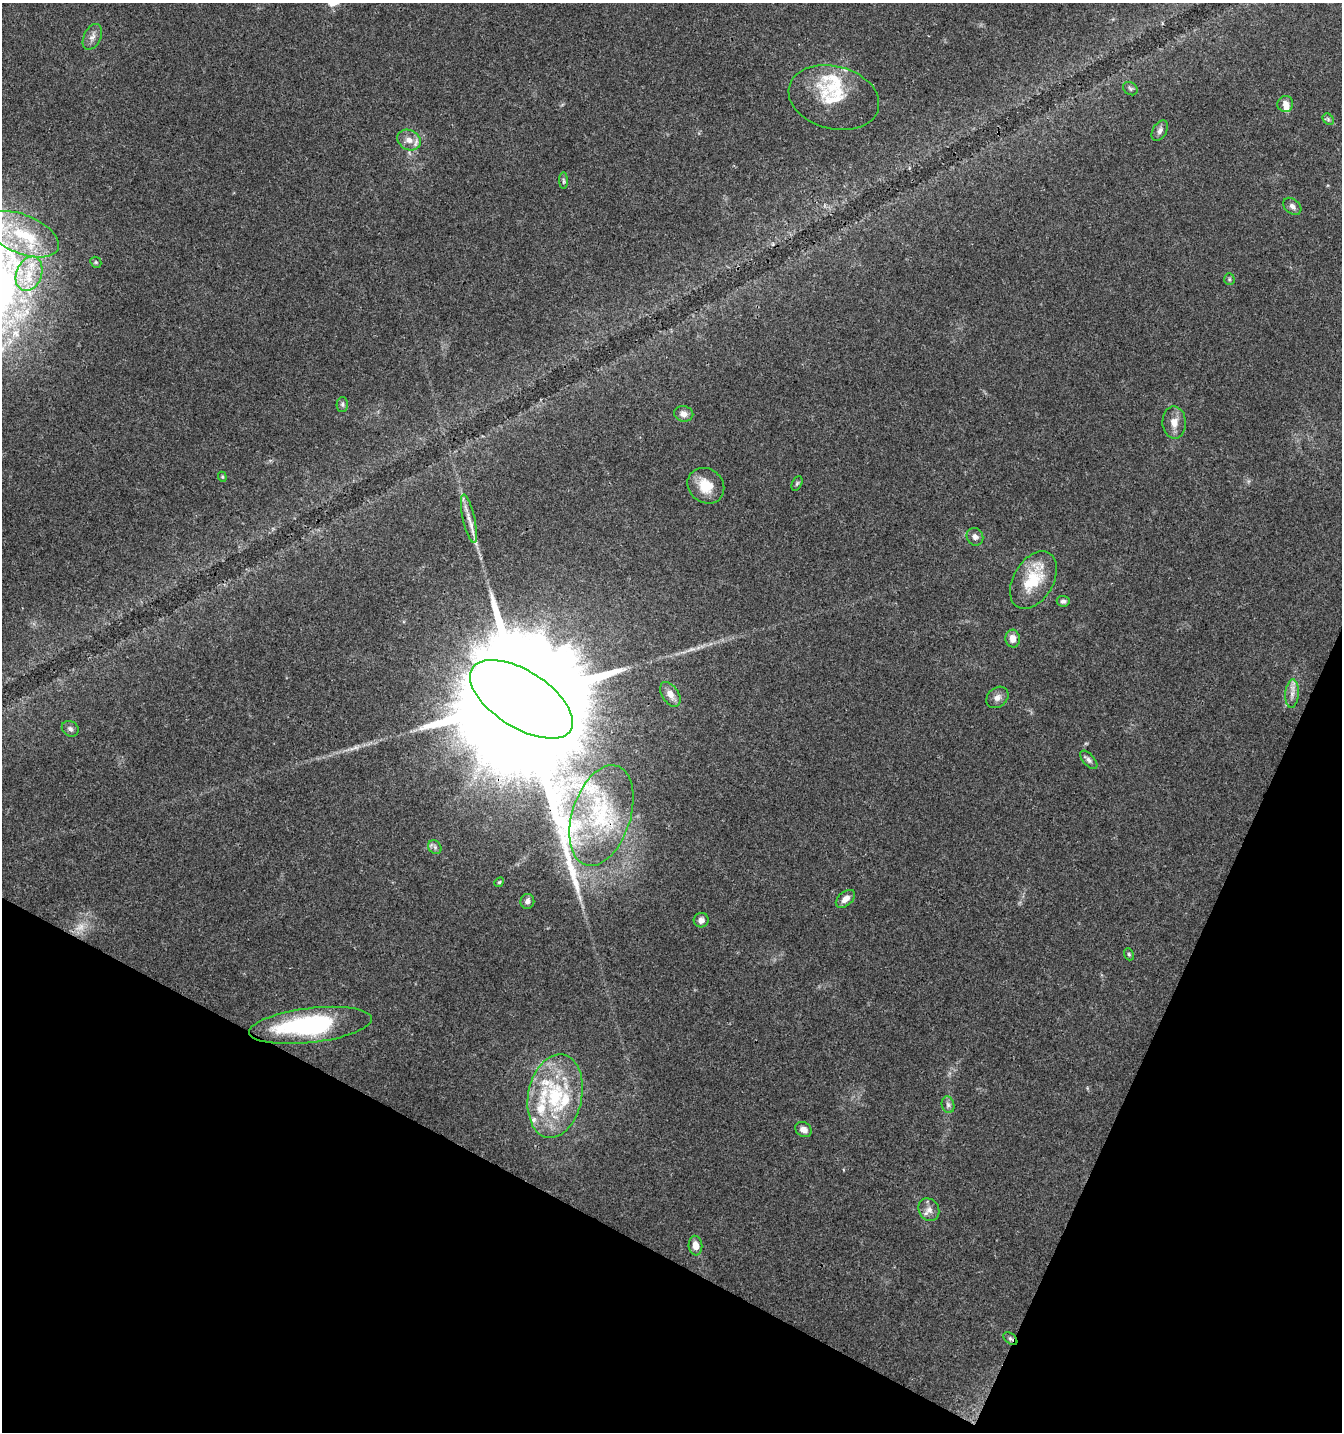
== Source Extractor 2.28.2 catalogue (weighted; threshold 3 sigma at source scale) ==
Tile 15 of 4 x 4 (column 3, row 4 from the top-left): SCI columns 2884-4223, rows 8-1437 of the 5831 x 5728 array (HDU 1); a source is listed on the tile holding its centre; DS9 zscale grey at full resolution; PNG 1344 x 1434 px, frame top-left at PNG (2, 3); each listed source drawn as its Kron ellipse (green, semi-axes under 4 px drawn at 4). Shown black and unused: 22% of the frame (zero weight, under 3 of 4 exposures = <1% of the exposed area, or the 3 px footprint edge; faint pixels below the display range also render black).
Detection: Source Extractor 2.28.2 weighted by HDU 2 'WHT'; one run over the whole footprint, this tile lists its part. Background 0.0442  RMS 0.0035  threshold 0.0156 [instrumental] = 3 sigma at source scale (4.5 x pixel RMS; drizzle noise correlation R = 1.50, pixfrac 1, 0.0396/0.0396 arcsec/px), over >= 5 px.
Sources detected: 56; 1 too faint to see at this stretch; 1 inside a brighter object's white glare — neither listed nor drawn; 10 inside a brighter listed object's ellipse — not listed separately; the other 44 listed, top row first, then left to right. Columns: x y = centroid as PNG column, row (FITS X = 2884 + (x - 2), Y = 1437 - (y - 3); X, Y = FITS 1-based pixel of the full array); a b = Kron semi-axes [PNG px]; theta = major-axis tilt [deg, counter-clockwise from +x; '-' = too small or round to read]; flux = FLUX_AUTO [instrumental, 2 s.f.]
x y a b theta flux
92 37 14 8 65 2.1
1130 89 8 6 -38 0.75
834 98 46 31 -14 16
1285 104 8 7 - 2.2
1328 119 6 5 - 0.71
1160 131 11 7 60 1.4
409 140 12 10 -27 3
563 181 8 4 -89 0.64
1292 206 10 7 -40 1.6
23 234 38 19 -23 21
96 262 6 5 - 0.53
29 274 18 12 68 8.1
1229 279 6 5 - 0.55
342 404 7 5 89 0.75
684 414 9 8 - 2.2
1174 422 16 11 -88 3.5
222 477 5 4 - 0.36
797 483 7 5 62 0.58
706 486 19 17 -39 7.7
469 519 24 6 -77 3.5
975 537 9 8 - 1.5
1033 580 31 20 59 14
1063 601 6 5 - 0.95
1013 639 9 7 -86 2.9
670 694 14 8 -57 2.7
1292 694 14 6 86 2.4
997 697 12 9 41 1.9
521 699 58 28 -32 31000
70 729 9 7 -34 1.2
1089 760 11 5 -48 1.2
601 816 52 29 72 31
435 847 7 6 - 0.99
499 882 5 4 - 0.41
845 899 11 7 40 2.5
527 901 7 7 - 1.5
701 920 7 7 - 1.7
1129 954 6 4 -68 0.61
310 1025 62 17 7 55
555 1096 42 27 79 28
948 1105 8 6 -74 1.1
803 1130 9 7 -36 2.3
929 1210 12 10 -59 2.3
695 1246 10 7 -84 3.4
1010 1339 8 5 -39 0.81
Overlapping masked pixels (flux is a lower limit): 3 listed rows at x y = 521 699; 601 816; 1010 1339